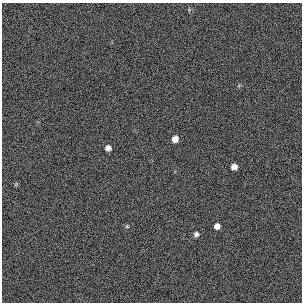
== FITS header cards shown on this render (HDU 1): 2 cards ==
NAXIS1  =                  300 / length of original image axis
NAXIS2  =                  300 / length of original image axis

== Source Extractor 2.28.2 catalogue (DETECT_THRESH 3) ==
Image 300 x 300 px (HDU 1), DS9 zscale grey, 1 PNG px = 1 image px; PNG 304 x 304 px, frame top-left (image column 1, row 300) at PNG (2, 3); no overlay
Background 384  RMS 67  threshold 200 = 3 sigma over >= 5 px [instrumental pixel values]
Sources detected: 7; all 7 listed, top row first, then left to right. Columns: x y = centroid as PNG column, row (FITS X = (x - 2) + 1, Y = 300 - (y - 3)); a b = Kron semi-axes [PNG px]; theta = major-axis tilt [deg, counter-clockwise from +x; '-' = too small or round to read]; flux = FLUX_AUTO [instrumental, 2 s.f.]
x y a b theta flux
175 139 6 6 - 34000
108 148 5 5 - 24000
234 167 6 5 - 27000
16 184 6 4 56 5100
127 226 5 5 - 5300
217 226 5 5 - 24000
196 234 6 5 - 12000